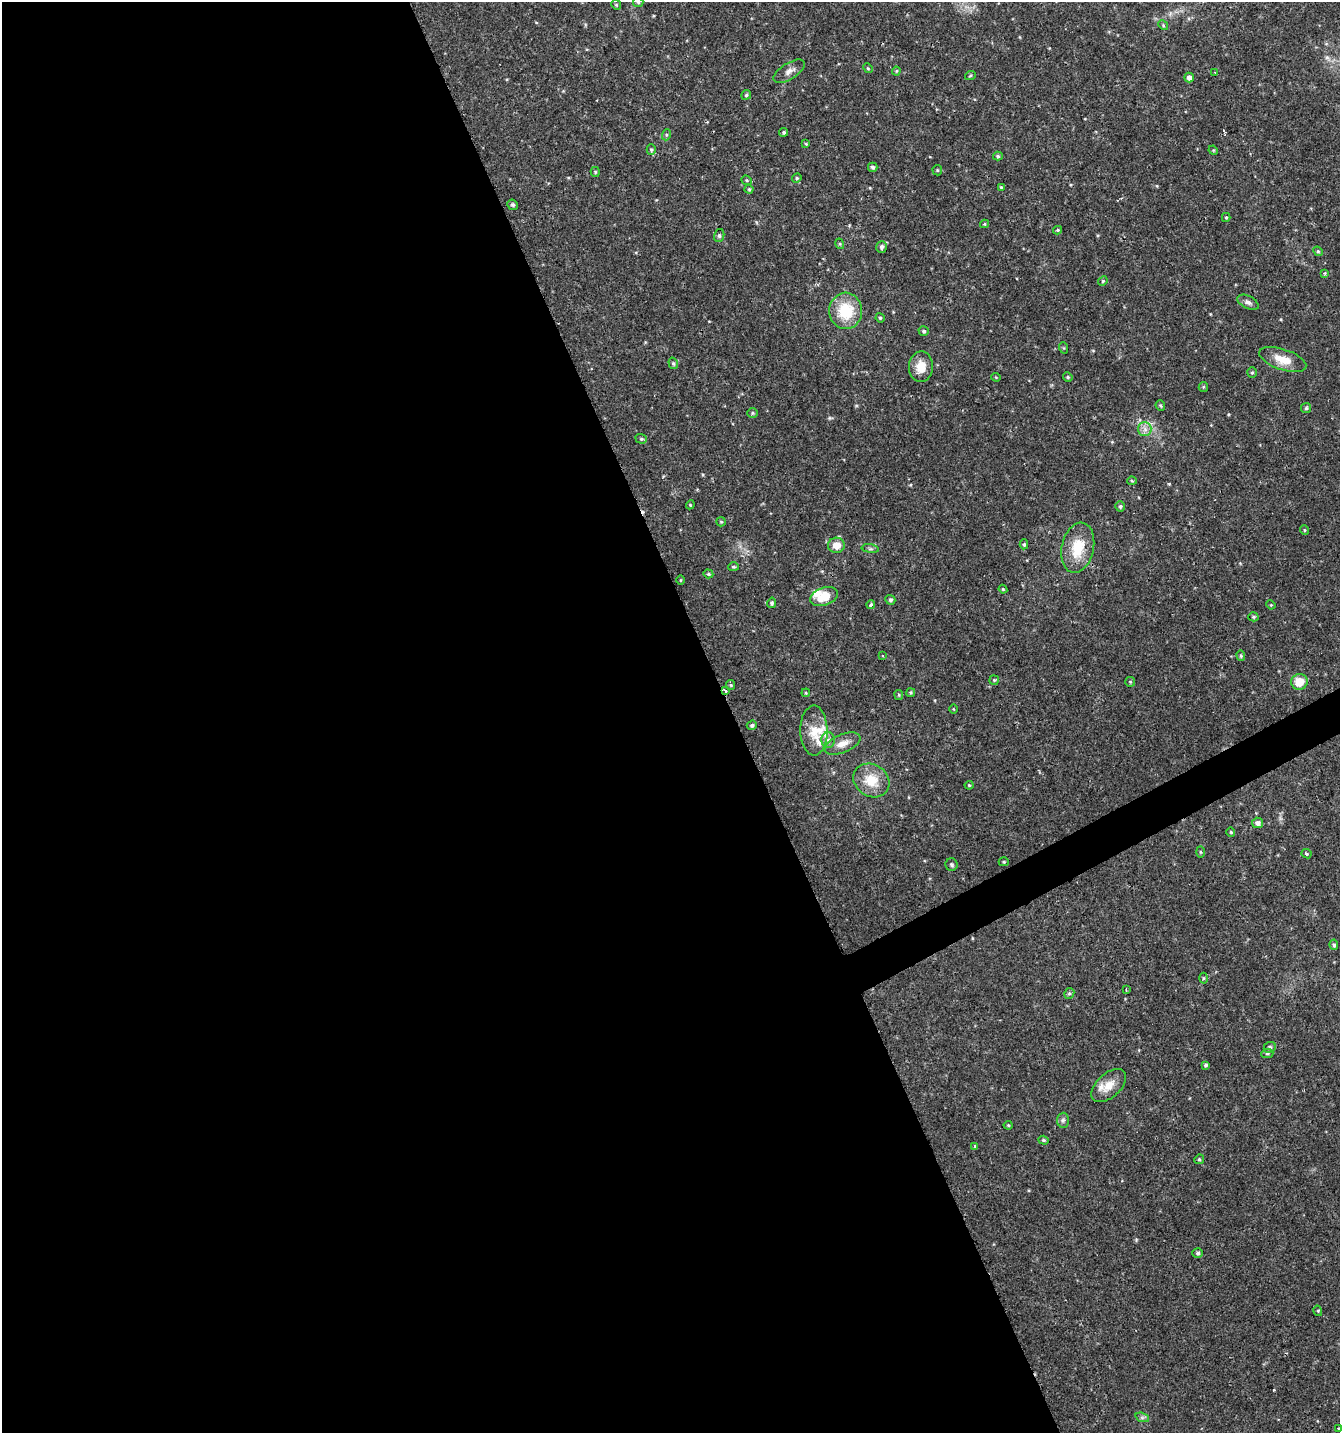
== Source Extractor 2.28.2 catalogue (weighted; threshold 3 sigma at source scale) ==
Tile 9 of 4 x 4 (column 1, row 3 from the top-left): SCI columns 158-1495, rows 1432-2862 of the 5606 x 5728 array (HDU 1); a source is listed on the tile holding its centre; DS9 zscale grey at full resolution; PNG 1342 x 1435 px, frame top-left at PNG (2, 2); each listed source drawn as its Kron ellipse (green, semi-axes under 4 px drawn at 4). Shown black and unused: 56% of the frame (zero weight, under 2 of 3 exposures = <1% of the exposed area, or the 3 px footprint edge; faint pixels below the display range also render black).
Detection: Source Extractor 2.28.2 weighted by HDU 2 'WHT'; one run over the whole footprint, this tile lists its part. Background 0.0336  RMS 0.0032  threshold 0.0143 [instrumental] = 3 sigma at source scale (4.5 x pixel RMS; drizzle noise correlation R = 1.50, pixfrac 1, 0.0396/0.0396 arcsec/px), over >= 5 px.
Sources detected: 113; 1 cosmic-ray / hot-pixel residue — neither listed nor drawn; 3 inside a brighter listed object's ellipse — not listed separately; the other 109 listed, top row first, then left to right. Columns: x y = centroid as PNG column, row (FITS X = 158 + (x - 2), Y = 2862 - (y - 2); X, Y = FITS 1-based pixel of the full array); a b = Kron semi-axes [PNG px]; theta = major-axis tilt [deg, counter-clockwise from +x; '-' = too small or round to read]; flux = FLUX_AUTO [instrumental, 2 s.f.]
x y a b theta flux
638 2 5 5 - 0.46
616 5 5 4 - 0.37
1163 25 5 4 - 0.41
868 68 5 4 - 0.37
789 71 18 8 33 2
896 71 4 4 - 0.34
1215 73 3 2 - 0.32
970 76 5 3 - 0.32
1189 78 5 4 - 1.4
746 95 5 4 - 0.5
784 132 4 4 - 0.47
666 135 5 3 - 0.39
806 144 4 4 - 0.32
651 150 5 4 - 0.46
1213 150 5 4 - 0.3
998 156 5 4 - 0.46
873 167 5 4 - 0.63
937 170 5 5 - 0.39
595 172 5 4 - 0.37
797 178 5 4 - 0.43
747 180 5 4 - 0.42
1001 187 4 4 - 0.28
749 189 4 4 - 0.39
513 205 5 5 - 0.61
1226 217 4 4 - 0.39
984 224 4 4 - 0.39
1058 230 4 3 - 0.49
719 236 7 5 76 0.58
840 244 5 3 - 0.34
882 247 6 5 - 0.82
1318 251 5 4 - 0.38
1325 273 4 4 - 0.39
1103 281 5 4 - 0.41
1248 302 11 6 -26 1.2
846 311 18 16 -86 12
880 318 5 4 - 0.41
924 331 5 4 - 0.6
1064 348 6 3 -71 0.41
1283 360 24 10 -19 5.1
673 363 6 4 -74 0.56
921 367 15 12 87 4.7
1252 372 5 4 - 0.43
996 377 4 4 - 0.3
1068 377 5 4 - 0.42
1203 387 5 4 - 0.37
1160 406 5 4 - 0.5
1306 408 5 5 - 0.54
752 413 5 4 - 0.43
1145 429 7 6 - 1.4
641 439 6 4 -19 0.52
1132 481 4 4 - 0.36
690 505 4 3 - 0.27
1120 506 5 5 - 0.55
721 522 5 4 - 0.34
1304 530 5 3 - 0.29
1024 544 5 4 - 0.49
836 545 8 7 - 3.7
1078 548 25 16 77 9.8
870 549 8 4 -8 0.64
733 567 5 4 - 0.49
708 574 5 4 - 0.42
680 580 4 3 - 0.26
1003 589 4 4 - 0.34
824 597 14 9 20 6
890 600 5 4 - 0.69
772 603 5 4 - 0.65
871 604 4 3 - 0.64
1271 605 5 3 - 0.29
1253 617 5 4 - 0.47
883 656 3 3 - 0.41
1241 656 5 4 - 0.44
994 680 4 4 - 0.36
1130 682 5 5 - 0.37
1299 682 8 7 - 5.3
731 685 5 4 - 0.41
725 690 4 3 - 1.9
911 692 4 4 - 0.42
806 693 4 3 - 0.28
899 695 5 4 - 0.37
953 709 4 3 - 0.25
752 725 5 4 - 0.63
814 731 25 13 -89 6.4
828 740 8 6 -90 1.3
842 744 19 9 23 3.2
871 780 19 16 -33 7.6
969 785 4 4 - 0.34
1258 823 5 5 - 1.3
1231 832 4 4 - 0.38
1200 852 6 4 -88 0.4
1306 854 5 4 - 0.45
1004 862 5 4 - 0.41
951 865 6 6 - 0.65
1334 945 5 4 - 0.6
1203 978 5 3 - 0.34
1126 990 3 3 - 0.26
1069 993 5 5 - 0.52
1270 1047 6 5 - 0.8
1267 1053 6 4 6 0.55
1206 1065 4 3 - 0.51
1109 1086 21 12 43 4.7
1063 1120 7 6 - 0.82
1008 1125 4 4 - 0.34
1044 1140 5 4 - 0.42
975 1146 3 3 - 0.48
1199 1159 5 4 - 0.42
1198 1253 5 4 - 0.65
1318 1311 5 3 - 0.29
1142 1417 7 4 -19 0.7
1338 1429 3 3 - 1
Overlapping masked pixels (flux is a lower limit): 1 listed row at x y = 725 690
Isophote crosses this tile's border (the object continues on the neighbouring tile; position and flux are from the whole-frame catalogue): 2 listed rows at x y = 638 2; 1338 1429